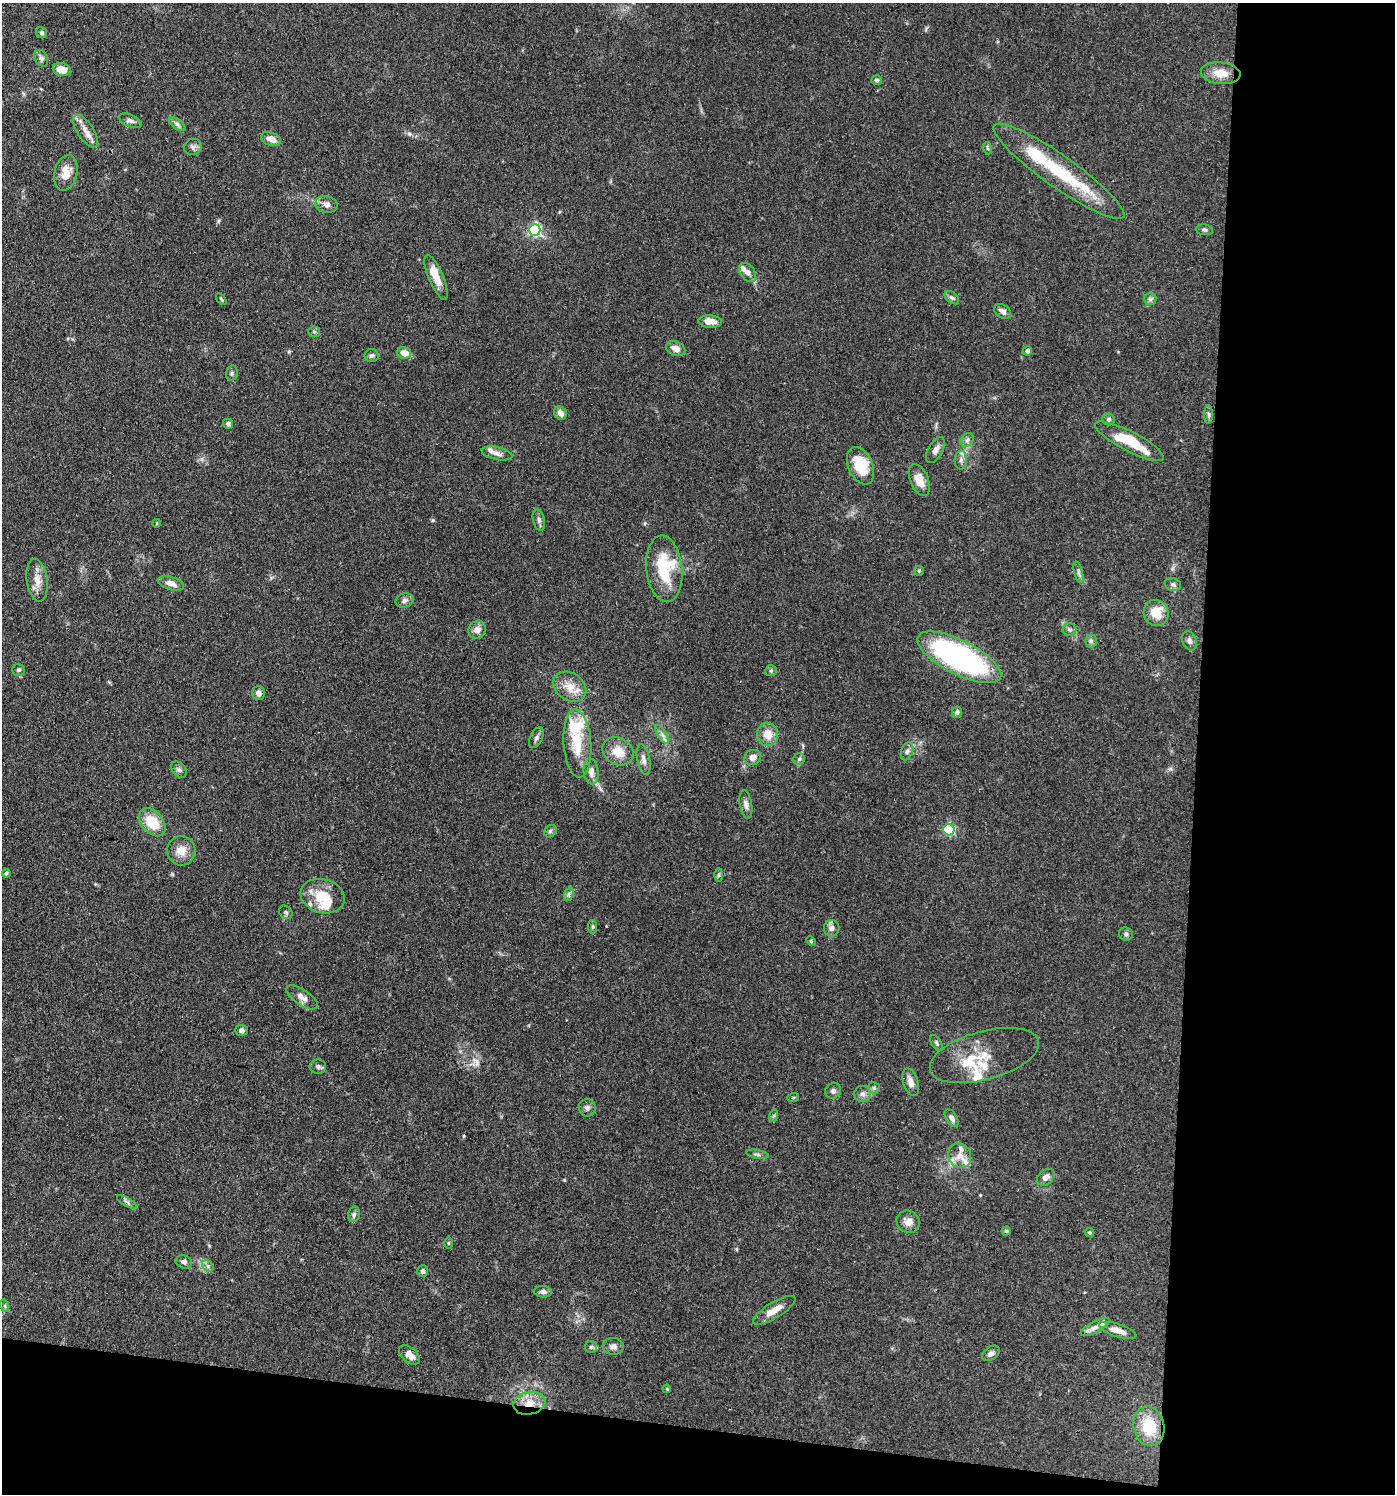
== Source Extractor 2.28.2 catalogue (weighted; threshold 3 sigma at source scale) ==
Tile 9 of 3 x 3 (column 3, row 3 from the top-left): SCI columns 3072-4464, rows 75-1566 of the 4645 x 4619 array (HDU 1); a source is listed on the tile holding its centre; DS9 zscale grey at full resolution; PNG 1397 x 1496 px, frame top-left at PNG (2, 3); each listed source drawn as its Kron ellipse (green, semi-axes under 4 px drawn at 4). Shown black and unused: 19% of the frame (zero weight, under 3 of 4 exposures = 9% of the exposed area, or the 3 px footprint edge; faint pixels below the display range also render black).
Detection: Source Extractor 2.28.2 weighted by HDU 2 'WHT'; one run over the whole footprint, this tile lists its part. Background 0.153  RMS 0.0055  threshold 0.025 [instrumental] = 3 sigma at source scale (4.5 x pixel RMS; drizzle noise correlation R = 1.50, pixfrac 1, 0.05/0.05 arcsec/px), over >= 5 px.
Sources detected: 140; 18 inside a brighter listed object's ellipse — not listed separately; the other 122 listed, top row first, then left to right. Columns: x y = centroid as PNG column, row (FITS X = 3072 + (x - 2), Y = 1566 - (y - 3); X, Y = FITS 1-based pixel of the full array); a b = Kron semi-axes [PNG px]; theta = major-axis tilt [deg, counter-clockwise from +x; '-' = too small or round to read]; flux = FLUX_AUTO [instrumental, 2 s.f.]
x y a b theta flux
41 33 6 5 - 1.2
41 58 9 6 -61 1.7
62 69 9 6 -11 6.1
1221 73 20 11 -6 8.3
877 80 5 5 - 1.2
130 121 12 6 -23 2
177 124 9 4 -36 1.7
85 131 19 8 -56 5.2
271 139 10 6 -23 4.6
193 147 9 8 - 1.9
987 148 6 4 -70 0.74
1059 171 79 16 -35 38
66 173 18 11 77 7.7
326 204 11 8 -12 3
535 230 6 5 - 86
1204 230 8 5 -8 1.3
748 273 11 7 -54 3.1
436 277 24 7 -67 8.6
952 298 8 5 -39 1.3
221 299 6 3 -53 0.64
1150 299 6 6 - 1.4
1003 311 9 6 -34 2.4
710 321 12 6 -5 5.1
314 332 5 5 - 0.84
676 349 10 7 -24 4.2
1028 351 4 4 - 2.2
404 353 7 6 - 5.9
371 355 7 6 - 1.3
232 373 7 5 77 1.1
560 413 7 6 - 3.5
1209 414 9 4 -89 1.3
1109 419 6 6 - 1.2
228 424 5 5 - 1.3
967 440 7 6 - 1.6
1129 441 38 9 -27 23
935 450 14 7 60 3
497 453 16 6 -13 3.1
961 460 9 6 89 2
861 466 20 12 -67 17
919 480 17 9 -66 6.8
539 520 11 6 -77 1.7
157 523 4 3 - 0.43
664 569 33 18 -84 31
919 571 5 5 - 0.66
1078 572 11 3 -75 1.4
37 580 21 10 -82 6.3
171 583 13 6 -16 4.2
1173 584 8 6 -16 1.4
404 600 9 7 22 2.1
1156 613 13 12 - 11
1069 629 7 6 - 1.4
477 630 9 8 - 4.3
1091 641 6 6 - 1.3
1189 641 10 7 -70 2.1
959 657 46 17 -27 140
19 670 6 6 - 1.2
771 671 6 5 - 0.95
570 687 18 13 -35 8
258 693 7 6 - 2.4
957 712 6 5 - 1.4
662 734 11 4 -57 1.9
768 734 11 10 - 7.1
536 738 11 6 64 1.7
577 743 34 14 -86 20
618 751 16 13 -32 9.7
907 751 9 5 69 1.8
753 757 8 7 - 3.3
799 759 6 5 - 1.2
644 760 15 6 -79 2.8
179 769 9 6 -48 1.6
591 772 13 7 -83 4.1
746 804 14 6 -81 2.4
152 822 16 10 -49 16
949 830 5 5 - 61
550 831 7 5 46 1
181 851 15 14 - 6.8
6 873 4 4 - 1.1
718 875 6 4 89 0.96
569 894 7 4 72 1.2
323 896 22 17 -15 16
286 912 7 6 - 1.1
593 927 7 4 -84 0.84
832 928 8 7 - 2.6
1126 934 7 6 - 1.4
811 941 5 4 - 0.72
302 997 18 7 -34 3.5
241 1030 6 5 - 1.9
936 1043 8 5 -57 1
984 1055 56 24 15 19
318 1067 8 7 - 1.7
911 1082 14 7 -72 3.8
874 1088 6 5 - 1.2
833 1091 8 7 - 1.9
862 1094 8 8 - 2.2
793 1098 6 3 19 0.57
587 1108 9 8 - 1.9
773 1116 6 4 70 0.79
952 1118 10 5 -58 2.2
757 1154 11 3 -10 1.1
960 1156 13 11 -62 5
1046 1177 10 7 40 3.1
127 1202 11 3 -31 1.2
354 1214 8 5 74 1.3
908 1222 12 11 - 4.3
1006 1231 4 4 - 0.74
1089 1233 4 4 - 0.91
448 1243 6 4 89 0.62
184 1262 8 6 -21 1.7
208 1266 6 5 - 1.2
423 1271 6 5 - 1.5
543 1292 9 5 -6 2.1
5 1306 6 4 -72 0.73
774 1310 24 7 31 7
1095 1327 16 5 28 3.2
1118 1330 19 6 -18 5.7
613 1346 10 8 -5 2.7
591 1347 6 6 - 1.2
991 1353 10 6 35 2.1
409 1355 12 7 -41 4
667 1389 4 3 - 0.52
529 1403 16 11 12 8.2
1149 1426 20 15 -77 19
Overlapping masked pixels (flux is a lower limit): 1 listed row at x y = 529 1403